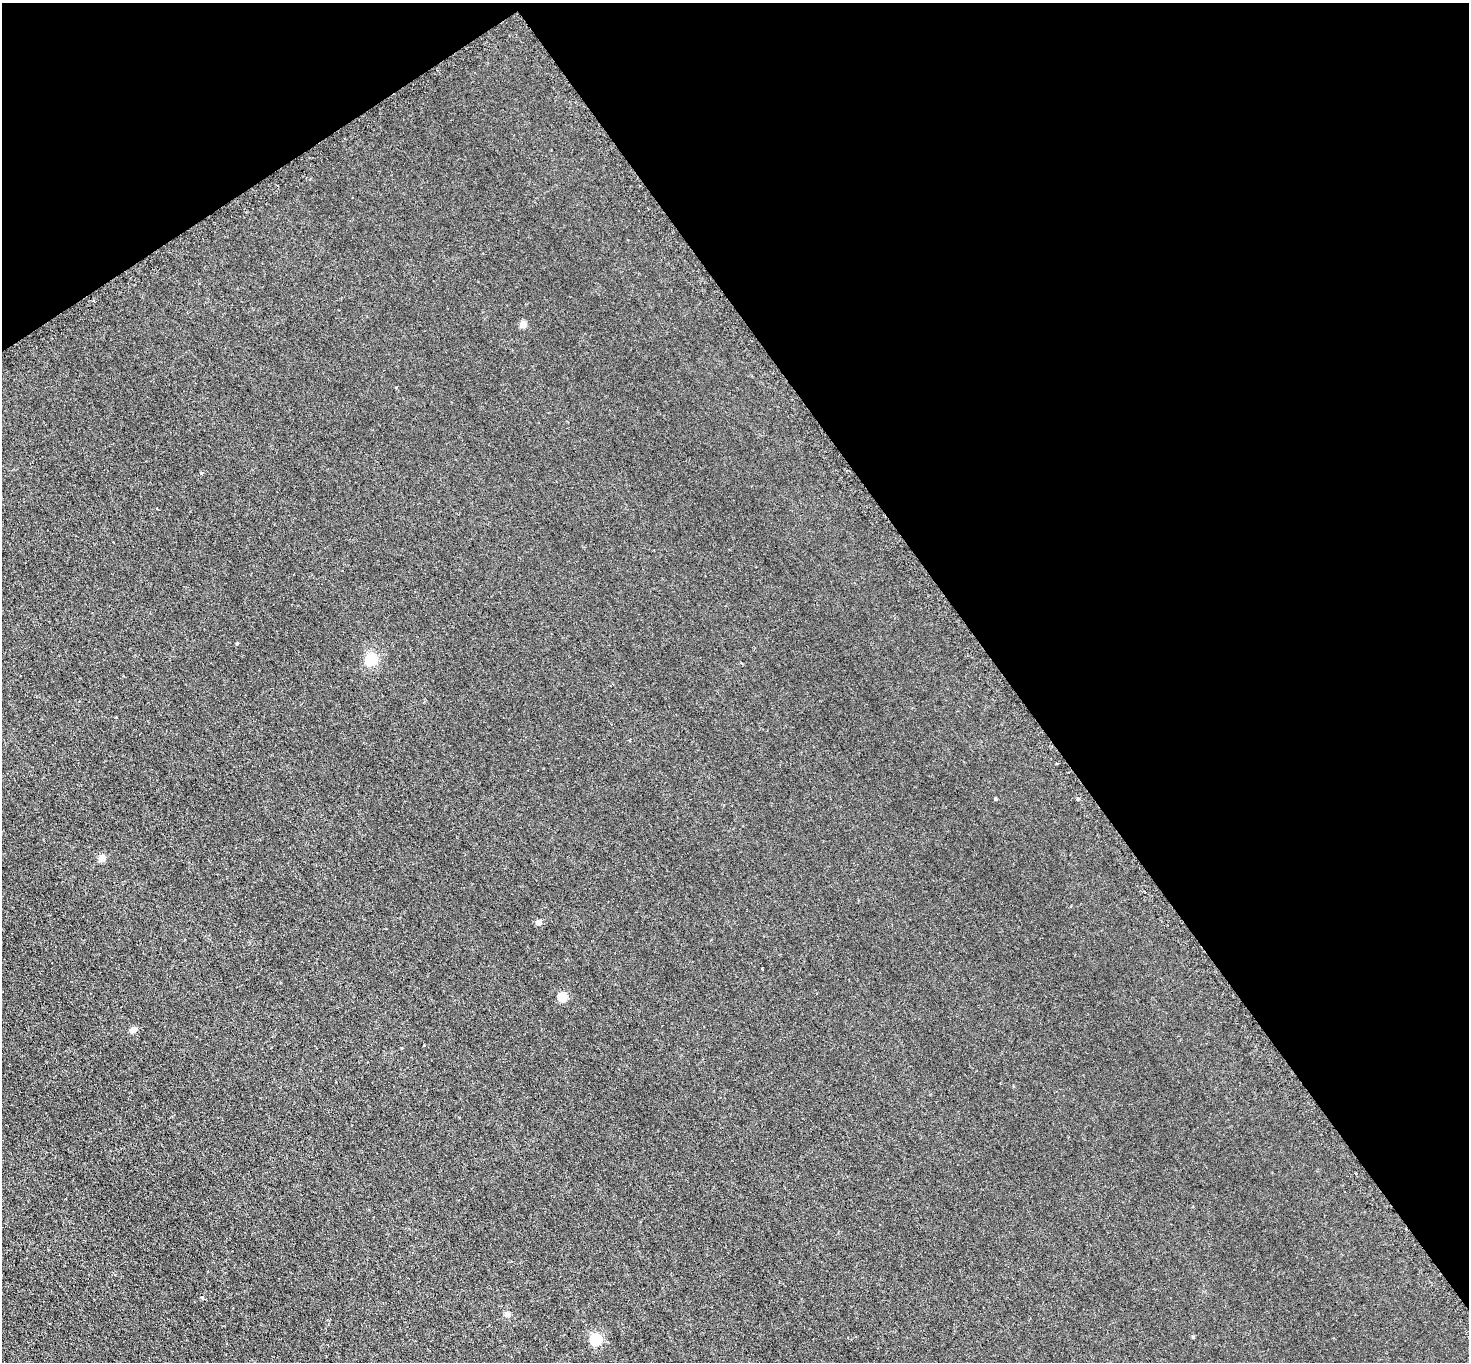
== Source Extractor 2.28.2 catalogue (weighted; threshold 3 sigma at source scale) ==
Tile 3 of 4 x 4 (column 3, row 1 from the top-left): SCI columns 2976-4442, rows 4403-5762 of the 5951 x 5944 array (HDU 1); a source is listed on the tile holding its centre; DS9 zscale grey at full resolution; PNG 1471 x 1364 px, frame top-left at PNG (2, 3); no overlay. Shown black and unused: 36% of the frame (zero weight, under 3 of 6 exposures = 3% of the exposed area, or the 3 px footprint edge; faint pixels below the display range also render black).
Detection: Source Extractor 2.28.2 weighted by HDU 2 'WHT'; one run over the whole footprint, this tile lists its part. Background 0.0103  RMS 0.0032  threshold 0.0132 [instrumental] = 3 sigma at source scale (4.09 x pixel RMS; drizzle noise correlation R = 1.36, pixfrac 0.8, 0.05/0.05 arcsec/px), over >= 5 px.
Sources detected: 12; all 12 listed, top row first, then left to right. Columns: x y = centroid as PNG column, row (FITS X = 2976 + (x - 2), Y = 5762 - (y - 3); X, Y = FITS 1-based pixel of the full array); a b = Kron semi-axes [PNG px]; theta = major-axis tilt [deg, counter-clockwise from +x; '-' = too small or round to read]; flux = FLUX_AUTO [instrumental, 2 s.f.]
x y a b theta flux
523 324 5 4 - 4.5
237 643 4 3 - 0.37
371 659 6 5 - 38
996 799 4 3 - 0.36
1078 799 4 3 - 0.37
102 858 5 4 - 6.6
539 922 4 4 - 2.7
563 997 5 5 - 13
133 1030 4 4 - 4.6
507 1314 8 7 - 0.97
1193 1337 4 4 - 0.35
596 1340 5 5 - 33
Unlisted compact peaks at least as high as the median listed source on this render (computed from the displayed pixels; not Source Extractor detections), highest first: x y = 201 473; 202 1297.